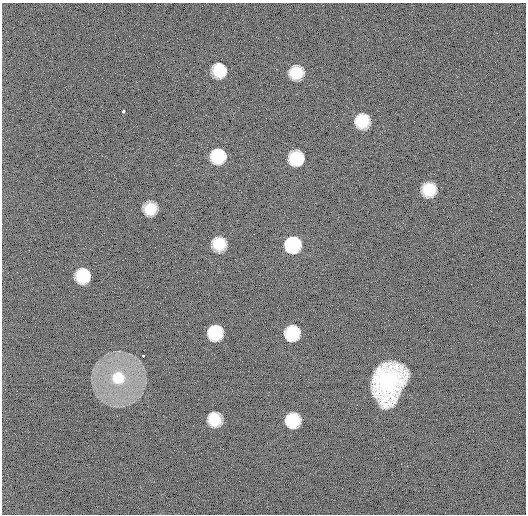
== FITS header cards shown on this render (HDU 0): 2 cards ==
NAXIS1  =                  524
NAXIS2  =                  512

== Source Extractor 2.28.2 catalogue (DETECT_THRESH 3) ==
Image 524 x 512 px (HDU 0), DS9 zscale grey, 1 PNG px = 1 image px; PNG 528 x 516 px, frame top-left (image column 1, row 512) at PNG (2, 3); no overlay
Background 2.71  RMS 11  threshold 34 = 3 sigma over >= 5 px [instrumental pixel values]
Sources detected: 18; all 18 listed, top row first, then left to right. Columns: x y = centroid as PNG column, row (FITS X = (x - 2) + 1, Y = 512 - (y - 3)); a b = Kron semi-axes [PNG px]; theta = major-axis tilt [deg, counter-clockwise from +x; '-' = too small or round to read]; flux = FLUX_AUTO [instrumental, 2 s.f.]
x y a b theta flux
219 70 8 8 - 77000
296 73 9 8 - 55000
123 111 3 3 - 2000
362 121 8 8 - 82000
218 156 8 8 - 110000
296 159 8 8 - 99000
429 190 8 8 - 69000
150 209 8 8 - 45000
219 244 8 8 - 51000
292 244 8 8 - 190000
83 276 8 8 - 99000
215 333 8 8 - 99000
292 333 9 8 - 100000
143 356 3 2 - 2700
118 378 7 7 - 60000
388 382 25 18 72 230000
214 420 9 8 - 60000
293 420 9 8 - 83000